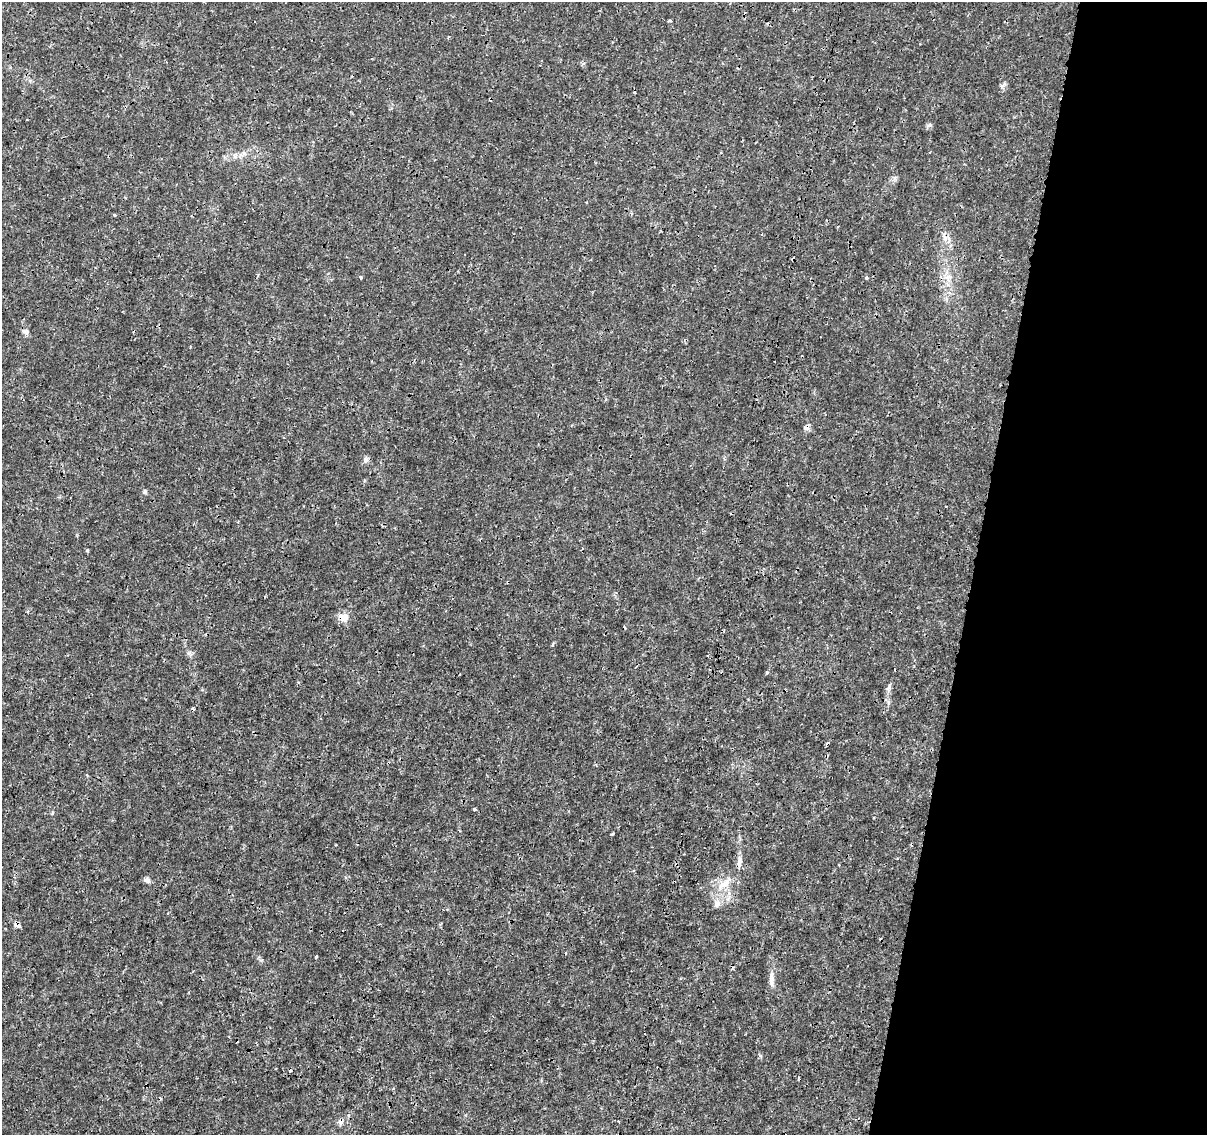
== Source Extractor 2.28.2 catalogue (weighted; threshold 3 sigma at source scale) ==
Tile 8 of 4 x 4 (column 4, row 2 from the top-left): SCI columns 3628-4832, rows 2552-3684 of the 4832 x 5042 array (HDU 1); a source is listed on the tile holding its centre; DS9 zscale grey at full resolution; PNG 1209 x 1137 px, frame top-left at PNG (2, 2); no overlay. Shown black and unused: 20% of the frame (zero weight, under 3 of 4 exposures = <1% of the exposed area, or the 3 px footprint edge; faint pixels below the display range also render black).
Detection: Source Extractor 2.28.2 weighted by HDU 2 'WHT'; one run over the whole footprint, this tile lists its part. Background 0.00203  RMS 7.8e-04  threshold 0.00352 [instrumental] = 3 sigma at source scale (4.5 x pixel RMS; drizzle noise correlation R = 1.50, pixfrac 1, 0.0396/0.0396 arcsec/px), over >= 5 px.
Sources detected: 30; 6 cosmic-ray / hot-pixel residue — not listed; the other 24 listed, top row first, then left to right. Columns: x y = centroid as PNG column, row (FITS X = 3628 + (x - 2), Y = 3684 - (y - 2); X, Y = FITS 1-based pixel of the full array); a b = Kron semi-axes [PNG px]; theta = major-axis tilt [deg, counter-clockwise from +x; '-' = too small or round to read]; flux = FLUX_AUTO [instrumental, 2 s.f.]
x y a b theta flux
670 20 4 3 - 0.12
1003 85 8 4 37 0.17
244 153 9 3 -45 0.13
115 215 4 3 - 0.07
793 259 4 3 - 0.18
360 277 4 3 - 0.12
867 278 4 4 - 0.087
948 278 8 6 -20 0.35
26 332 9 7 -62 0.26
806 428 9 5 -15 0.23
365 460 7 4 -90 0.17
144 491 7 4 71 0.12
87 550 4 4 - 0.096
344 617 13 10 -8 0.65
888 688 10 3 53 0.19
474 809 3 3 - 0.4
612 834 3 3 - 0.15
739 862 16 6 83 0.47
147 880 8 6 -39 0.23
727 883 16 4 57 0.48
717 904 11 6 -87 0.34
16 924 7 5 -29 0.34
316 957 3 3 - 0.16
771 979 19 6 88 0.54
Overlapping masked pixels (flux is a lower limit): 3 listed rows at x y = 793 259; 344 617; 16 924
Unlisted compact peaks at least as high as the median listed source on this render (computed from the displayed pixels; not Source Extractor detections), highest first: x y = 930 125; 767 672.